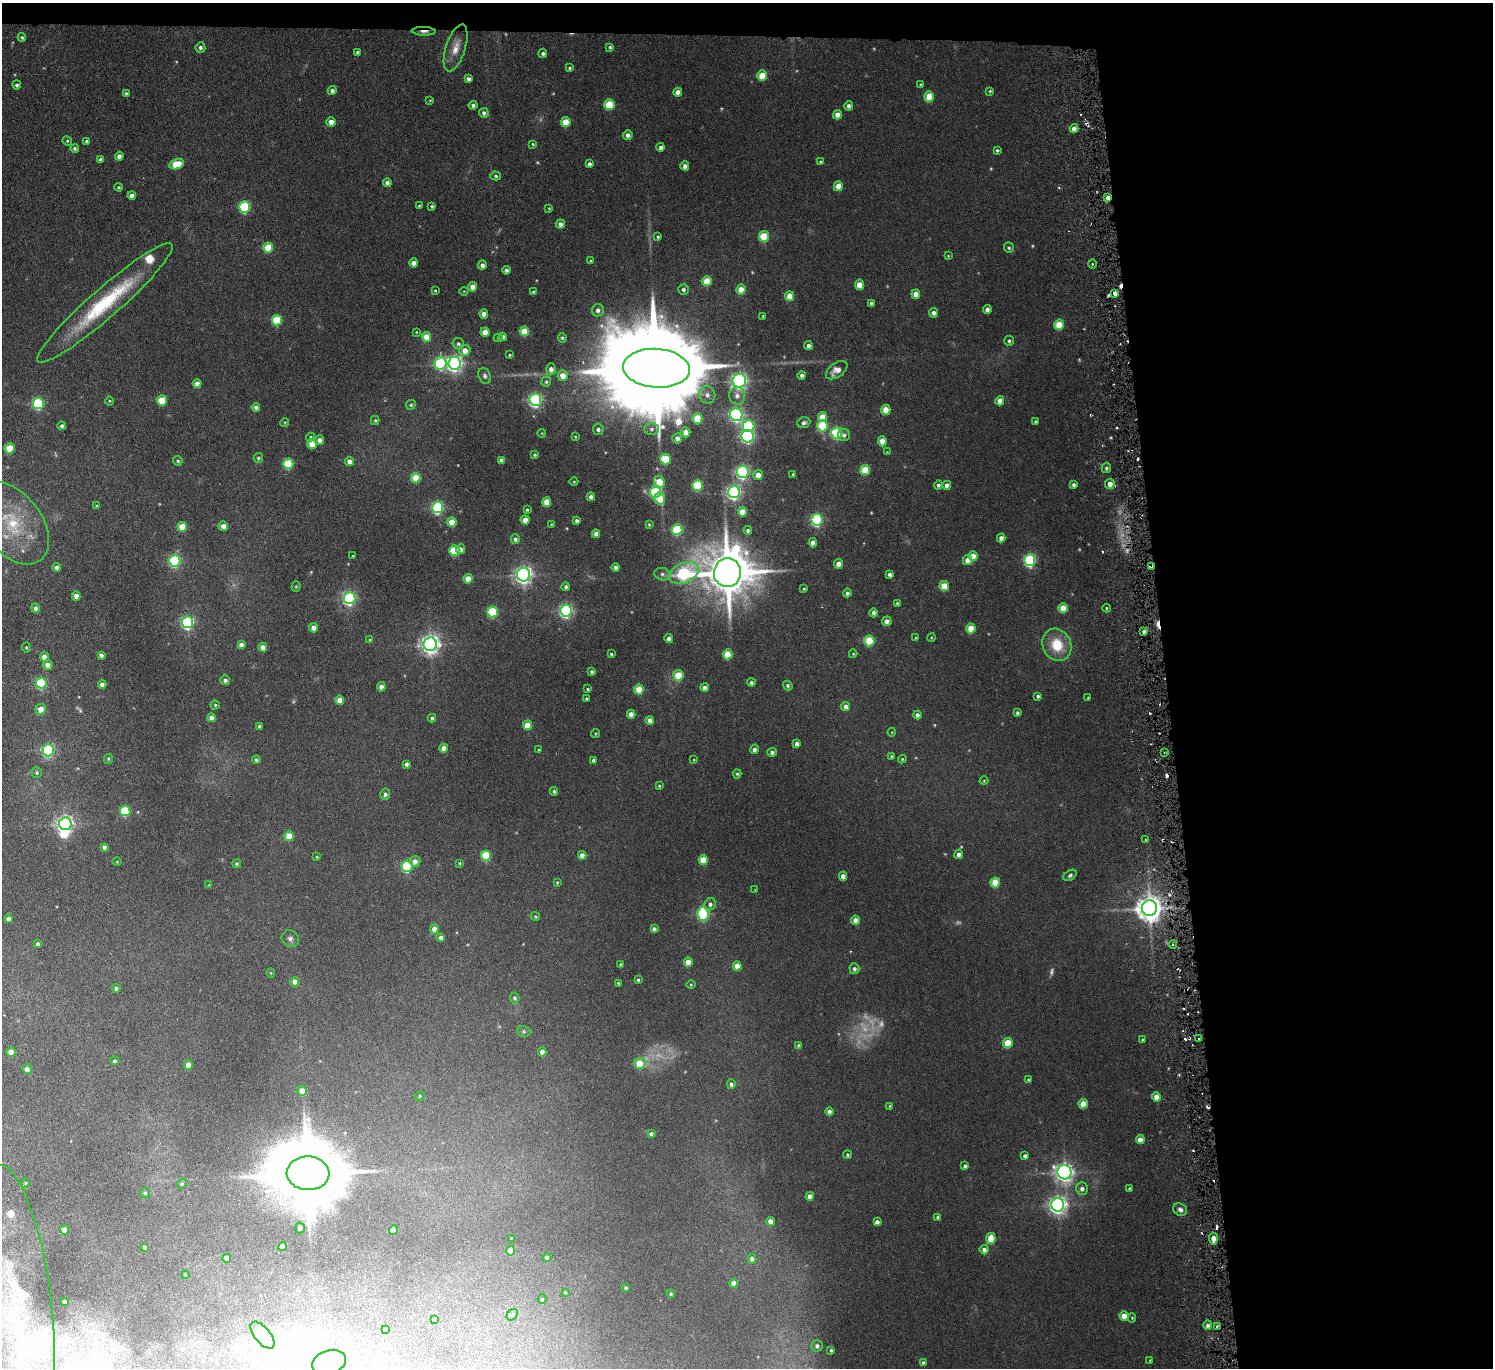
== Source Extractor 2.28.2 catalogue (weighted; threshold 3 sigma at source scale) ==
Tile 3 of 3 x 3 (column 3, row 1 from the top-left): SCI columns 3033-4523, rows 2858-4223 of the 4545 x 4424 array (HDU 1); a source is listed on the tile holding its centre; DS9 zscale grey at full resolution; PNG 1495 x 1370 px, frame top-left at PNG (2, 3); each listed source drawn as its Kron ellipse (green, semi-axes under 4 px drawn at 4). Shown black and unused: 24% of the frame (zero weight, under 3 of 6 exposures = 2% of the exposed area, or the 3 px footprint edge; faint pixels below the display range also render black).
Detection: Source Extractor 2.28.2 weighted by HDU 2 'WHT'; one run over the whole footprint, this tile lists its part. Background -0.0823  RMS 0.0079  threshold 0.0324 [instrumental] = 3 sigma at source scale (4.09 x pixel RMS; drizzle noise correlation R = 1.36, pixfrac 0.8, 0.05/0.05 arcsec/px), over >= 5 px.
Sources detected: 445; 22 too faint to see at this stretch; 4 inside a brighter object's white glare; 19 cosmic-ray / hot-pixel residue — neither listed nor drawn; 3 inside a brighter listed object's ellipse — not listed separately; the other 397 listed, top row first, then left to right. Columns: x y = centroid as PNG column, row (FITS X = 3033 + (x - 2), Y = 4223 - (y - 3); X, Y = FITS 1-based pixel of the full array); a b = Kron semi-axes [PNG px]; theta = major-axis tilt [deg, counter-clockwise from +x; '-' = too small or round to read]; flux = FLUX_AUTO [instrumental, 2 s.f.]
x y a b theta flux
424 31 12 3 -1 4.2
22 37 4 3 - 1.1
610 47 4 4 - 1
200 48 5 5 - 2
456 48 24 9 72 9.2
357 53 4 3 - 1.7
543 53 4 4 - 1.6
570 68 4 3 - 1
762 76 5 5 - 18
468 79 4 4 - 2.7
921 84 4 3 - 0.84
17 85 4 4 - 1.7
332 91 4 4 - 2.3
990 91 4 4 - 0.87
678 92 4 4 - 5
126 93 4 3 - 1.2
929 97 5 5 - 21
430 100 3 3 - 0.56
473 105 4 4 - 1.8
609 105 5 5 - 29
849 106 5 4 - 2.4
484 113 5 4 - 2.6
838 115 4 4 - 6.6
331 122 5 4 - 5.2
566 122 5 5 - 15
1074 129 4 4 - 4.6
628 135 5 5 - 2.9
67 141 5 4 - 0.91
87 141 3 3 - 1.3
533 144 4 3 - 0.83
661 147 4 4 - 2.3
75 148 4 4 - 1.6
997 150 3 3 - 1.1
119 156 4 4 - 3.5
101 160 4 4 - 2.8
820 162 4 3 - 0.73
177 164 7 5 18 20
589 164 4 4 - 2.4
685 166 4 4 - 3.2
496 176 5 4 - 1.2
387 183 4 4 - 2.8
838 186 5 4 - 11
119 187 4 3 - 0.9
132 195 4 4 - 4.6
1108 198 4 3 - 3.9
419 206 3 3 - 0.97
432 206 3 3 - 1.1
245 207 6 5 - 69
549 208 4 4 - 0.63
560 224 4 4 - 3
764 236 5 5 - 26
658 237 4 3 - 0.94
268 248 5 5 - 25
1009 248 5 5 - 1.1
948 256 4 3 - 0.64
591 261 4 3 - 0.98
414 263 4 4 - 5.9
1092 264 5 3 - 0.75
482 265 4 4 - 3.3
506 270 4 4 - 1.9
707 281 5 4 - 21
859 285 5 4 - 12
473 287 4 4 - 7.7
683 289 5 5 - 1.8
435 290 3 2 - 0.69
741 290 5 4 - 11
464 291 4 3 - 0.58
533 292 4 3 - 0.98
1115 293 4 4 - 4.1
916 294 5 4 - 6.8
790 296 5 4 - 11
105 303 89 14 41 72
871 303 4 4 - 2
987 309 4 4 - 3
598 310 6 6 - 2.9
933 313 5 4 - 3.1
484 314 4 4 - 5.5
763 316 4 3 - 0.65
277 320 5 5 - 35
1059 325 5 5 - 23
524 331 5 5 - 19
416 332 4 4 - 0.58
485 332 5 4 - 8.4
427 337 5 5 - 16
503 337 4 4 - 3.5
498 338 4 4 - 1.1
562 338 5 4 - 1.3
1009 341 5 4 - 1.4
458 344 6 5 - 1.7
808 346 4 4 - 3.1
465 350 6 5 - 8.1
510 355 3 2 - 0.68
440 363 6 6 - 97
455 363 6 6 - 280
656 368 33 19 -4 25000
551 369 6 5 - 4.9
837 370 12 7 36 8
802 375 4 4 - 2.2
485 376 8 6 -71 2
563 376 5 5 - 8.4
739 381 7 6 - 250
546 382 5 4 - 1.2
197 384 4 4 - 5.8
707 395 9 8 - 4.1
737 396 9 8 - 4.3
162 400 5 5 - 26
535 400 6 6 - 150
109 401 5 3 - 0.67
1000 401 5 4 - 6.8
38 403 5 5 - 80
411 405 5 5 - 1.2
256 407 4 4 - 2.2
886 410 5 4 - 13
736 415 6 6 - 170
822 417 5 4 - 14
697 418 5 5 - 22
375 420 4 4 - 0.85
285 422 4 3 - 0.66
1036 422 3 3 - 1.4
804 423 6 5 - 2.3
62 426 4 4 - 1.8
748 426 6 5 - 76
822 426 5 5 - 41
598 429 5 5 - 2.6
652 429 7 5 -2 2.2
686 432 5 4 - 6.3
542 433 4 3 - 0.48
837 433 6 5 - 68
844 435 6 6 - 2.5
575 436 4 3 - 0.57
748 436 6 6 - 130
311 437 4 4 - 0.98
677 438 5 5 - 4.5
319 440 5 4 - 3.9
882 441 5 4 - 11
312 444 5 5 - 19
9 448 5 5 - 25
887 452 3 3 - 0.47
535 455 3 3 - 1
258 458 5 4 - 1.3
665 459 5 5 - 35
501 460 4 4 - 3.1
178 461 5 4 - 1.4
350 461 4 4 - 6
288 464 5 5 - 40
1106 468 5 4 - 1.6
865 470 5 5 - 25
743 472 6 6 - 140
793 474 3 3 - 0.87
758 475 5 5 - 6.8
416 478 5 5 - 20
574 482 4 3 - 0.57
659 482 6 5 - 14
1110 484 5 4 - 6
698 485 5 5 - 44
938 485 4 4 - 1.7
947 485 4 4 - 4.5
1073 485 4 3 - 1.7
655 492 6 5 - 55
734 492 6 6 - 210
591 497 4 4 - 3.7
660 499 6 5 - 13
547 502 5 4 - 16
96 506 4 3 - 0.6
438 507 6 5 - 120
527 510 3 3 - 1
742 512 5 4 - 13
525 520 4 4 - 9.1
817 520 6 5 - 100
577 521 3 3 - 1.6
452 522 5 4 - 15
12 523 47 29 -52 55
551 524 4 2 - 0.49
649 524 3 3 - 0.75
223 526 5 4 - 5.5
182 527 5 4 - 19
677 529 5 5 - 52
748 530 4 4 - 1.9
596 534 4 4 - 3.3
1001 538 4 4 - 3.5
515 539 5 4 - 2.1
813 543 4 4 - 5.9
461 549 5 4 - 3.8
454 551 5 5 - 37
353 556 3 2 - 0.57
973 556 5 4 - 11
967 560 5 4 - 5.2
1030 560 6 5 - 110
175 561 6 5 - 97
838 564 5 4 - 5.2
1151 566 3 2 - 1.4
57 567 4 4 - 3.6
616 567 4 4 - 3.9
684 573 16 10 23 89
727 573 14 13 - 4000
662 574 8 6 -17 2.2
890 574 4 4 - 2.8
523 575 7 6 - 320
468 579 5 4 - 11
296 586 5 4 - 0.83
944 586 5 4 - 19
566 587 4 4 - 1.9
804 589 3 3 - 0.65
847 593 4 4 - 1.9
76 596 4 4 - 4.9
350 598 6 6 - 140
897 603 4 3 - 0.91
36 608 4 4 - 3
1063 608 5 4 - 13
1106 608 4 3 - 0.68
566 611 6 5 - 160
492 612 5 5 - 53
874 613 4 4 - 2.4
887 621 5 4 - 4.1
187 622 6 5 - 130
314 628 4 4 - 6
971 628 5 4 - 16
1144 631 3 3 - 1.9
669 638 4 4 - 3
916 638 3 3 - 0.86
931 638 4 3 - 0.59
370 640 4 4 - 0.97
869 641 5 5 - 33
430 644 7 6 - 400
241 645 4 4 - 3.5
1057 645 17 14 -64 21
26 647 5 4 - 1
263 647 4 4 - 6
611 654 3 3 - 0.93
728 654 5 4 - 19
853 654 4 4 - 0.7
101 655 4 4 - 2.7
44 657 5 4 - 6.9
48 665 5 5 - 5.2
592 672 4 4 - 1.5
678 675 5 5 - 24
225 680 5 5 - 2.2
41 683 5 5 - 63
751 683 4 4 - 1.6
102 684 4 4 - 3.6
788 685 5 4 - 1.6
381 687 4 4 - 4.2
705 687 4 4 - 3.1
588 689 3 2 - 0.73
639 689 5 4 - 21
1038 696 3 3 - 1.3
1088 698 4 3 - 0.61
586 699 4 3 - 0.68
340 700 4 4 - 8.5
215 705 4 4 - 0.97
846 707 4 4 - 4.6
41 709 5 5 - 11
1017 713 4 3 - 1.5
631 714 4 4 - 6.2
917 715 4 4 - 2.1
211 718 4 4 - 4
432 718 4 4 - 1.4
650 720 4 4 - 5.4
528 725 5 4 - 16
260 726 3 3 - 1.9
892 732 4 3 - 0.49
596 734 4 3 - 0.61
797 744 4 4 - 3.2
444 748 4 4 - 6.4
754 749 5 4 - 2.5
48 750 6 5 - 130
539 750 3 3 - 0.78
772 752 5 4 - 2.1
1164 752 2 2 - 0.82
892 756 4 3 - 1.1
108 759 5 4 - 1
902 759 4 4 - 0.78
256 760 4 4 - 1.5
593 760 4 4 - 1.6
694 760 4 2 - 0.51
406 764 4 4 - 2.3
37 773 5 5 - 1.2
737 774 4 4 - 0.98
984 781 4 4 - 0.75
659 786 4 3 - 0.75
554 791 4 4 - 1.3
385 794 6 5 - 2.3
125 811 5 5 - 46
65 824 6 6 - 280
289 836 5 4 - 20
1146 840 3 3 - 0.97
104 847 4 3 - 2.1
959 854 4 4 - 3.8
582 855 4 4 - 5.7
486 856 5 5 - 39
317 857 4 3 - 0.62
703 860 5 4 - 18
415 861 5 5 - 4.7
117 862 4 3 - 0.59
460 863 4 3 - 0.82
237 864 4 4 - 1.5
407 866 6 5 - 76
1070 875 7 4 35 1.5
843 876 4 4 - 5.9
557 882 4 3 - 0.8
995 882 5 4 - 24
209 885 4 4 - 0.54
755 890 3 3 - 0.44
710 904 6 5 - 2.3
1149 908 8 7 - 940
703 914 7 5 -85 86
535 917 5 4 - 0.82
8 919 4 4 - 3.5
855 920 4 4 - 6.1
434 929 4 4 - 8
654 929 4 3 - 2.1
441 938 4 4 - 2.6
290 939 9 8 - 2.7
38 944 4 4 - 1.6
1173 945 4 3 - 1
688 962 4 4 - 9.8
621 965 4 3 - 2
737 966 4 4 - 7.7
854 969 5 5 - 2.1
271 973 4 4 - 0.69
638 980 3 3 - 0.99
295 982 5 4 - 7.1
618 983 3 3 - 0.72
691 985 5 3 - 0.67
116 988 4 4 - 2.2
515 998 5 5 - 1.6
524 1031 7 5 -3 1.4
1199 1039 2 2 - 0.83
1143 1040 4 3 - 1
1008 1043 5 4 - 20
799 1046 4 4 - 2.6
11 1052 4 4 - 10
542 1052 4 4 - 5.3
114 1061 4 4 - 1.4
639 1063 6 5 - 16
188 1065 5 4 - 8.6
27 1069 5 4 - 4.1
1029 1080 3 3 - 0.97
731 1084 5 4 - 2.2
302 1091 5 4 - 13
420 1096 5 4 - 0.93
1156 1097 4 4 - 8.2
1083 1104 5 4 - 11
890 1106 3 3 - 0.71
829 1111 4 4 - 3.5
651 1134 4 4 - 2
1140 1140 4 4 - 7.9
848 1155 4 4 - 1.3
1025 1156 4 4 - 2.6
965 1166 4 4 - 2
1064 1172 7 7 - 370
308 1173 21 17 -3 9500
25 1183 4 4 - 0.85
182 1184 5 4 - 1
1082 1189 6 6 - 3.1
1130 1189 4 3 - 1.6
145 1193 5 5 - 1.3
810 1196 4 4 - 4.8
1058 1205 7 6 - 330
1180 1210 7 6 - 2.6
938 1217 3 3 - 1.6
770 1221 4 4 - 5.8
877 1222 4 4 - 3.5
300 1228 5 5 - 2.5
64 1230 4 4 - 6.9
393 1230 4 4 - 9.9
511 1238 3 2 - 0.55
991 1238 5 4 - 20
1213 1239 6 4 -86 7.6
282 1246 4 4 - 7
145 1247 4 4 - 1.8
984 1250 4 4 - 3.2
511 1251 5 4 - 16
227 1258 4 4 - 7.8
547 1258 4 4 - 2.8
752 1259 5 4 - 2.9
185 1274 4 2 - 0.53
734 1283 4 4 - 8.3
626 1288 4 3 - 1.4
565 1292 4 3 - 0.63
671 1294 4 4 - 1.2
542 1299 4 4 - 1.1
16 1301 137 35 -83 140
65 1301 3 3 - 1.5
512 1315 6 5 - 1.5
1124 1316 5 4 - 12
1132 1318 4 4 - 0.76
435 1319 3 3 - 1.3
1208 1325 5 4 - 2.5
1217 1326 3 2 - 1.2
385 1329 4 4 - 2.7
262 1335 16 8 -50 200
817 1346 5 5 - 2.6
831 1350 3 3 - 1.2
1150 1360 4 3 - 0.61
329 1362 17 12 19 15
924 1363 4 3 - 2.6
Overlapping masked pixels (flux is a lower limit): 5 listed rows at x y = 424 31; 1108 198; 1151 566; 1149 908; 1213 1239
Isophote crosses this tile's border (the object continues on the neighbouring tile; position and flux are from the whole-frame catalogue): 2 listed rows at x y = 12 523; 16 1301